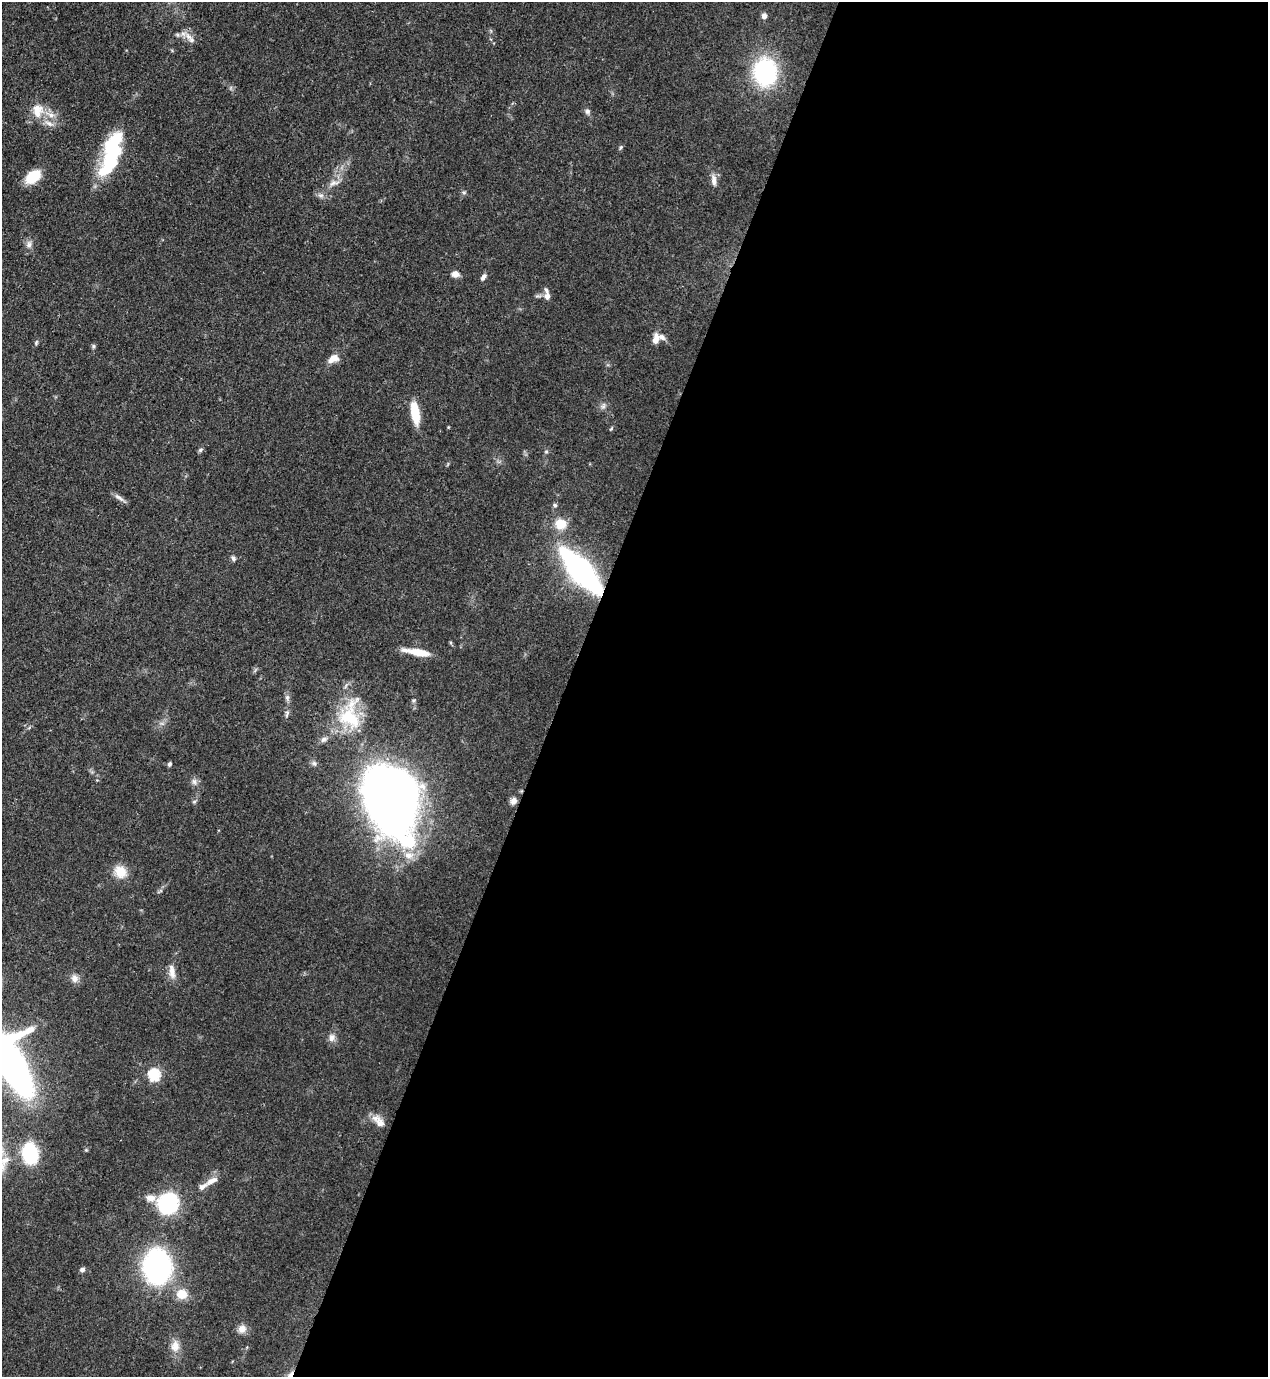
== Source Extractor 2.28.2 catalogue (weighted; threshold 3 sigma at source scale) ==
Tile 12 of 4 x 4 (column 4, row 3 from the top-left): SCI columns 4151-5416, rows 1416-2790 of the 5638 x 5579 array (HDU 1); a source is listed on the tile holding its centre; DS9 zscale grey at full resolution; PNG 1270 x 1379 px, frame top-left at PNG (2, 2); no overlay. Shown black and unused: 56% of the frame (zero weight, under 3 of 4 exposures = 7% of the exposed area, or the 3 px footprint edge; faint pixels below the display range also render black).
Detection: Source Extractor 2.28.2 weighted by HDU 2 'WHT'; one run over the whole footprint, this tile lists its part. Background 0.0513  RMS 0.0033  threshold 0.0147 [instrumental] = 3 sigma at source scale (4.5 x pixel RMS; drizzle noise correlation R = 1.50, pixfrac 1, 0.05/0.05 arcsec/px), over >= 5 px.
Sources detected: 65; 1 inside a brighter object's white glare — not listed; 4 inside a brighter listed object's ellipse — not listed separately; the other 60 listed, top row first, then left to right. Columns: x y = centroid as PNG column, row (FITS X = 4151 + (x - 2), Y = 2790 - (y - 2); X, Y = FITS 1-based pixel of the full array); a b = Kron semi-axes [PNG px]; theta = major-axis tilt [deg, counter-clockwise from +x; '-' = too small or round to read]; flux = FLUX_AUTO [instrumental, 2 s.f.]
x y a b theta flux
764 16 7 6 - 1.3
178 35 6 4 -71 0.48
188 37 13 7 -38 2.2
765 72 16 13 -86 59
587 111 8 7 - 0.92
37 113 19 15 74 5.5
49 123 13 6 -33 1.9
621 147 7 4 59 0.47
111 154 47 15 74 31
33 177 15 9 39 11
714 180 14 7 -87 2
334 183 17 7 14 2
464 192 6 4 18 0.48
321 195 7 4 0 0.84
29 244 10 7 84 1.4
455 274 9 7 -5 1.8
483 277 9 5 55 1.1
547 296 9 6 89 1.6
656 339 12 7 77 2.8
36 343 8 5 64 0.54
93 346 6 5 - 0.57
333 359 13 8 28 3
603 406 9 5 60 0.94
415 412 21 8 -81 9.6
611 429 6 3 45 0.36
200 450 6 5 - 0.6
546 452 5 5 - 0.47
119 497 17 5 -34 1.4
555 505 5 5 - 0.66
561 524 14 12 -7 5.3
233 558 7 5 -63 0.79
581 571 33 11 -49 120
419 652 25 8 -11 6.5
287 697 8 6 -90 0.94
287 714 11 5 77 0.9
350 715 46 28 83 20
324 739 11 6 30 1.2
314 763 7 5 -43 0.74
169 764 6 5 - 0.63
194 781 9 6 -73 1.2
387 799 40 28 -66 330
513 801 8 7 - 1.5
194 802 6 4 20 0.45
407 841 92 46 -45 51
120 872 15 13 -49 5.3
172 972 18 8 -83 2.8
75 978 11 9 -75 1.8
332 1038 11 9 67 1.7
11 1064 41 24 -60 270
154 1075 6 6 - 33
380 1123 17 11 -63 3.1
30 1153 14 10 -81 28
212 1181 20 8 27 2.7
151 1198 12 9 -3 2.6
168 1203 13 12 - 44
157 1266 19 15 -86 110
82 1270 7 6 - 0.98
182 1294 14 13 - 4.5
242 1329 11 9 40 2.3
175 1346 16 12 84 3.3
Overlapping masked pixels (flux is a lower limit): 1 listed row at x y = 581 571
Isophote crosses this tile's border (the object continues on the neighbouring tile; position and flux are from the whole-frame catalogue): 1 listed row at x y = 11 1064